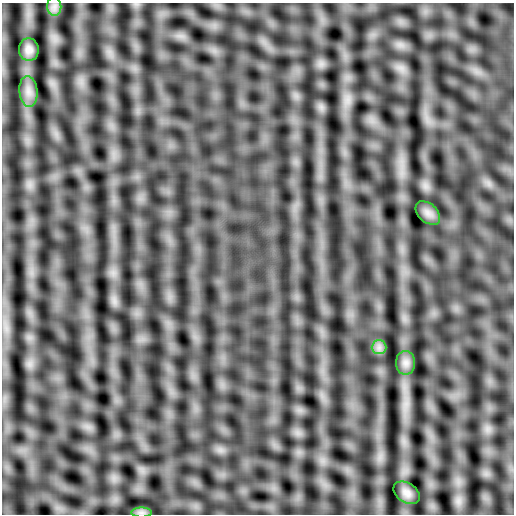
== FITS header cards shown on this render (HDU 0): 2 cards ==
NAXIS1  =                  512
NAXIS2  =                  512

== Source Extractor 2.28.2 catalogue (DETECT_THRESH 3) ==
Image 512 x 512 px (HDU 0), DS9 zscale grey, 1 PNG px = 1 image px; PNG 516 x 516 px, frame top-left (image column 1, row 512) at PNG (2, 3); each listed source drawn as its Kron ellipse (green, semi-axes under 4 px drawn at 4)
Background -3.69e-04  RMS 0.061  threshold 0.182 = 3 sigma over >= 5 px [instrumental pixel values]
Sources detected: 8; all 8 listed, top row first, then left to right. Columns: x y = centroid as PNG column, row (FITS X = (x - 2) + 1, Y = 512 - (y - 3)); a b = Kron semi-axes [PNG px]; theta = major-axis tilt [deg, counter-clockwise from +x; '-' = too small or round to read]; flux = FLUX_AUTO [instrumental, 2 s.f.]
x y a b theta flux
54 6 9 7 90 18
29 50 11 10 - 28
28 91 15 9 -84 35
428 213 14 9 -42 29
379 347 7 7 - 18
406 363 12 9 -90 25
407 493 14 9 -34 19
141 513 10 5 0 13